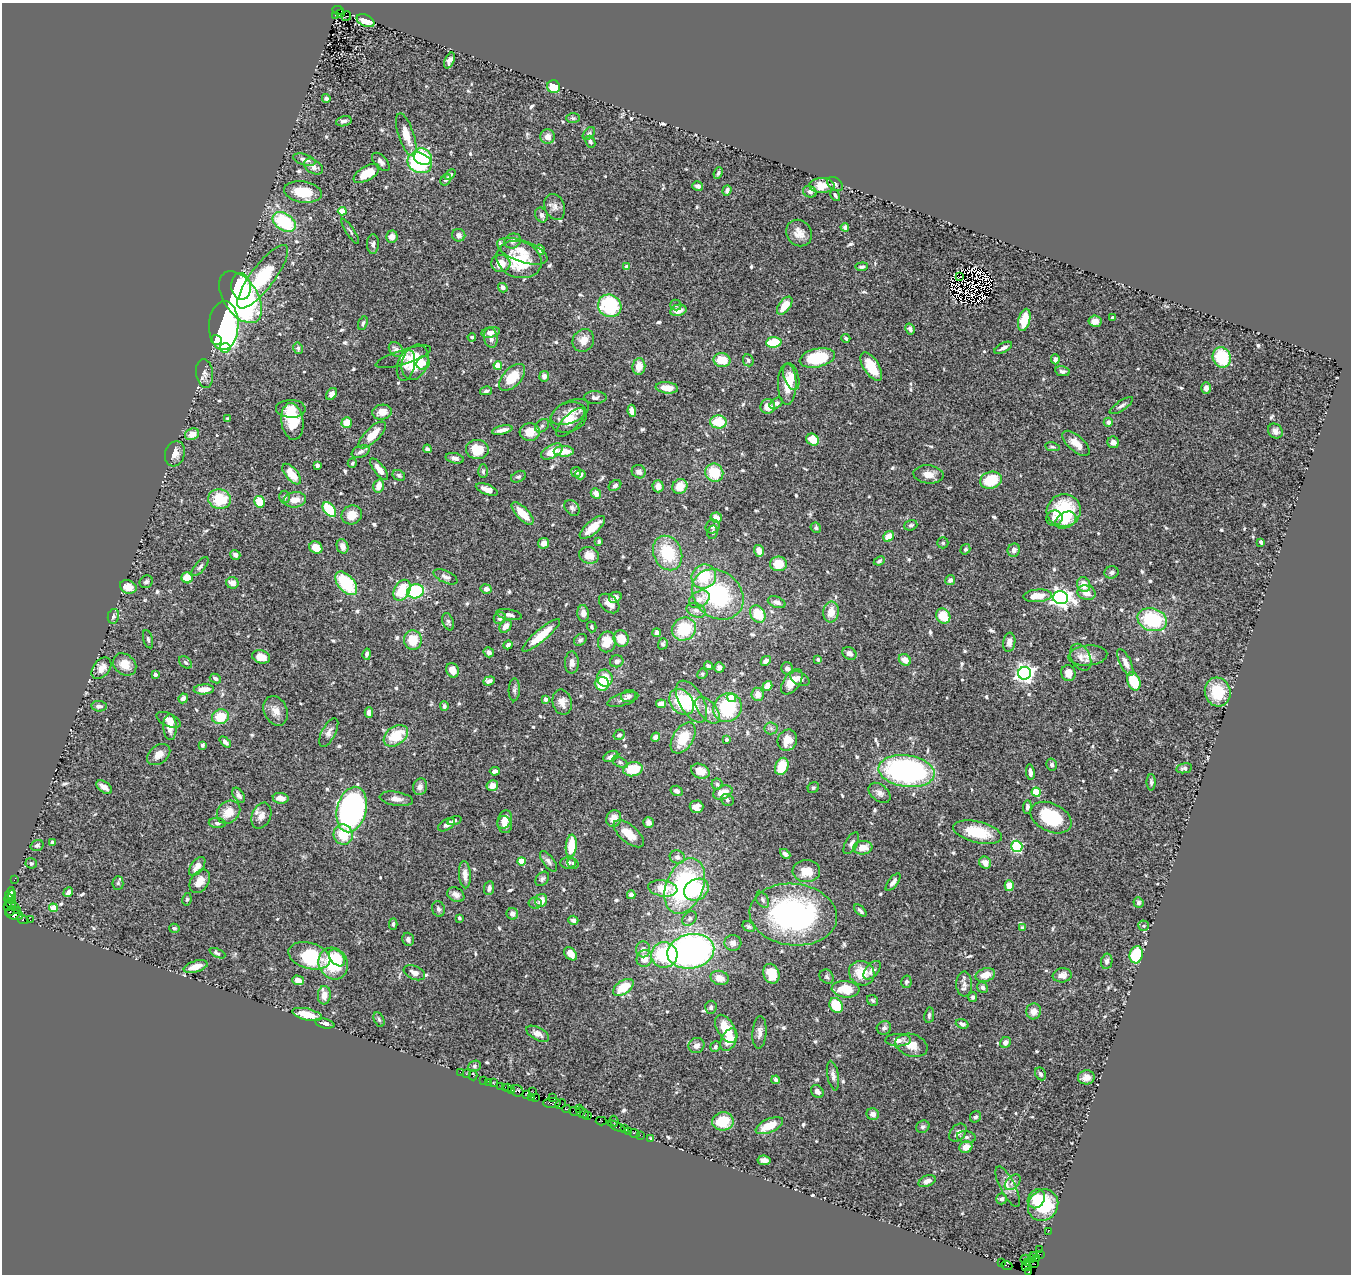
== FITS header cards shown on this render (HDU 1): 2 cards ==
NAXIS1  =                 1349
NAXIS2  =                 1272

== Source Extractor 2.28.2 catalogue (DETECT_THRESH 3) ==
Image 1349 x 1272 px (HDU 1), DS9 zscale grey, 1 PNG px = 1 image px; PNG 1353 x 1276 px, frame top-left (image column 1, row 1272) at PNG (2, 3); each listed source drawn as its Kron ellipse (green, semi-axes under 4 px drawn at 4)
Background 0.787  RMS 0.029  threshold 0.0858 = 3 sigma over >= 5 px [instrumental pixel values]
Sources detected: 686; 9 with non-positive FLUX_AUTO (blend fragments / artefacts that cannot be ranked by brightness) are neither listed nor drawn; of the other 677, the 500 brightest by FLUX_AUTO listed and drawn (177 fainter detections omitted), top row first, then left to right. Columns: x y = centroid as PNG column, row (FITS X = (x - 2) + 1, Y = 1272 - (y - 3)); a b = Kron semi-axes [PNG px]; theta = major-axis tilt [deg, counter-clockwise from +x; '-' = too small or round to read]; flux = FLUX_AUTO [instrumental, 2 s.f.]
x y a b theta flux
338 10 6 3 -5 400
340 14 3 3 - 420
336 15 3 3 - 82
346 16 5 5 - 47
366 21 9 5 -26 22
450 60 8 4 64 8.5
553 87 6 6 - 41
326 98 4 4 - 7
573 118 7 4 -1 3.5
344 121 8 5 15 7.6
589 133 7 5 48 3.5
406 135 22 7 -71 30
548 137 7 7 - 16
590 142 6 4 -67 4.8
423 157 9 8 - 98
304 160 11 5 -17 9.8
381 162 11 6 -47 7.8
420 163 12 9 -25 160
314 167 10 6 -32 8.9
366 173 14 7 30 40
718 173 6 4 67 3.9
450 175 6 3 43 3.4
446 180 6 4 55 5.8
835 184 9 6 -36 5.3
698 186 5 4 - 8.3
822 186 12 7 1 32
727 191 5 4 - 5.6
303 192 19 10 -9 50
810 192 7 5 -21 7.6
835 195 6 3 -60 3.6
555 207 13 10 -68 12
342 211 4 4 - 59
541 215 7 6 - 6.1
284 222 12 8 -32 120
845 227 4 4 - 5.2
350 231 15 3 -56 4
799 233 14 12 -51 22
459 235 7 6 - 8.5
392 237 6 6 - 14
513 241 8 7 - 6.3
373 244 10 6 89 5.6
540 250 5 4 - 9.4
522 251 26 10 -20 27
519 260 23 18 -19 90
501 263 9 8 - 22
627 267 4 3 - 13
862 267 6 4 5 4.6
263 277 39 11 53 140
960 277 4 2 - 4.6
241 286 13 9 -86 77
503 288 5 4 - 9.2
241 297 29 17 -56 310
676 305 5 5 - 3.6
610 306 12 11 - 150
785 306 10 5 53 34
678 310 8 5 13 17
1112 318 3 3 - 5.7
1024 320 11 6 75 50
1095 321 6 5 - 15
363 323 7 4 68 4.4
224 326 24 14 87 670
910 329 6 4 -61 5.9
491 332 9 5 10 11
472 337 4 3 - 3.4
491 338 10 6 -81 9.6
846 338 4 4 - 4.3
216 340 5 5 - 47
583 340 12 10 57 21
774 342 8 5 5 56
225 348 5 4 - 65
298 348 6 4 -78 4
1003 348 9 4 28 8.2
396 350 8 6 -46 12
403 357 29 7 18 16
1222 357 10 9 - 90
817 358 18 9 12 110
1055 359 5 4 - 7.9
722 360 8 7 - 38
748 360 6 5 - 4.6
415 362 18 12 70 62
423 363 7 6 - 10
406 365 16 8 76 14
498 365 4 4 - 49
639 366 8 6 83 23
871 367 16 7 -57 42
1062 371 7 5 -11 5.9
205 373 14 8 -82 10
544 376 5 5 - 10
791 376 14 7 -72 12
512 377 16 9 46 50
787 384 21 9 -90 38
667 388 11 5 -6 28
1206 388 5 4 - 11
486 391 6 3 13 4.2
331 394 6 4 56 10
595 397 11 6 -1 7.1
776 403 7 5 39 6.9
768 406 7 7 - 22
1121 406 14 4 34 6.8
291 409 15 9 -1 18
632 411 6 4 -83 13
382 412 10 7 10 21
570 412 20 11 25 23
569 417 19 14 22 33
228 419 4 3 - 3.4
292 421 18 11 -82 53
718 422 8 6 -5 54
1108 422 4 4 - 6.8
347 423 5 5 - 26
570 423 19 8 45 18
542 426 8 5 42 4.8
502 430 10 4 13 11
1275 431 8 6 -48 12
530 432 10 9 - 30
192 434 7 5 20 19
372 435 18 7 44 34
813 440 6 5 - 33
1113 442 6 5 - 10
1076 443 17 8 -41 20
1052 447 7 4 -11 3.5
427 449 4 3 - 4.8
477 449 11 9 -5 43
552 451 12 6 29 31
564 451 10 5 -2 33
361 452 9 6 23 7.4
175 454 13 9 73 16
455 458 9 5 -13 6.4
352 463 5 4 - 3.6
317 465 4 4 - 6.4
379 469 13 5 -52 16
483 471 7 4 -90 3.9
576 472 5 5 - 6
639 472 7 6 - 9.3
714 473 9 8 - 62
292 474 12 6 -50 34
928 474 15 9 -5 19
399 475 7 5 -29 3.8
580 475 5 4 - 7.8
518 477 8 5 26 4.2
991 480 11 8 17 61
615 485 7 5 33 4.7
379 486 6 5 - 18
658 486 6 5 - 14
680 486 8 7 - 27
487 489 11 5 -21 13
596 493 5 5 - 15
285 497 6 5 - 4
220 499 11 9 -11 67
295 500 11 7 7 18
260 502 6 5 - 43
572 508 9 6 -50 6.4
329 510 8 5 -51 85
1064 511 17 16 - 120
523 513 14 6 -46 33
352 515 10 9 - 24
716 518 5 5 - 20
1054 518 8 7 - 9.7
1066 520 11 7 28 30
911 525 7 5 18 4.4
592 527 16 6 41 31
713 527 7 6 - 5.4
816 528 5 5 - 3.6
713 532 7 5 81 3.6
889 536 6 5 - 26
599 542 4 3 - 3.9
1261 542 4 3 - 5.9
544 543 5 5 - 13
943 543 5 5 - 3.6
342 546 7 5 -72 12
316 548 7 6 - 27
965 549 5 4 - 3.7
1014 550 7 6 - 8.8
759 551 6 5 - 14
668 553 18 14 -66 89
235 555 5 4 - 6.6
589 555 10 8 -20 24
879 561 6 4 25 3.7
778 564 8 7 - 37
200 567 12 5 50 6
1111 572 7 6 - 6.6
445 577 13 6 -24 7.8
704 577 13 11 36 72
187 578 6 5 - 32
950 580 5 5 - 8.3
146 582 7 6 - 5.6
232 583 6 5 - 14
346 583 14 8 -49 110
1084 585 7 6 - 22
128 587 8 6 -22 23
486 589 5 4 - 9.2
402 590 11 7 61 64
415 591 8 7 - 110
1086 593 9 7 -16 16
718 594 28 23 -41 200
1038 596 14 6 4 31
615 597 6 5 - 9.5
1061 598 7 6 - 1000
699 599 11 7 32 15
777 602 9 5 -19 8.7
609 603 12 8 -42 15
696 610 10 7 -23 8.5
831 612 10 8 83 25
583 613 8 6 -85 10
758 614 9 7 -59 47
509 615 13 5 -10 9.3
113 616 7 5 78 4.4
943 616 8 7 - 40
500 618 6 6 - 8.2
1152 620 15 11 -17 130
448 622 9 5 -69 4.8
505 626 7 5 53 13
592 627 5 4 - 3.5
684 629 12 11 - 80
657 633 4 4 - 10
541 635 24 6 40 54
148 639 9 4 -73 4
621 639 8 7 - 30
413 640 10 9 - 41
580 640 7 5 40 4.8
607 642 10 9 - 36
1009 642 9 6 83 14
663 644 6 5 - 4.3
508 645 5 3 - 6.3
489 652 5 5 - 8.2
849 653 7 6 - 9.4
367 654 5 4 - 5.4
1088 655 19 10 5 19
261 657 9 6 -18 17
1081 657 14 9 -63 13
818 659 4 4 - 4.2
905 660 6 5 - 18
617 661 7 6 - 8.4
766 661 6 4 45 8.7
186 662 7 5 -40 4
1125 662 15 5 -64 12
572 663 11 7 89 11
125 664 12 10 -40 27
708 666 4 4 - 6.3
719 667 5 5 - 7.8
101 668 12 8 51 16
787 668 6 6 - 6.8
453 670 7 6 - 15
1024 673 6 6 - 850
1068 673 8 7 - 15
702 674 5 5 - 3.5
155 675 4 3 - 11
215 678 6 4 -26 6
605 678 8 8 - 40
800 679 10 6 -28 10
489 681 6 4 20 6.7
1134 681 10 6 -68 60
792 682 14 8 54 31
602 684 7 7 - 42
767 686 5 4 - 27
204 689 10 5 4 19
514 690 11 5 89 5.2
1218 692 14 13 - 62
758 694 6 6 - 15
628 696 8 6 11 7.2
183 698 5 4 - 9.1
731 698 5 4 - 45
545 699 4 3 - 12
623 699 16 6 18 9.6
562 702 13 9 -77 16
682 702 14 11 -47 87
691 702 23 12 -59 49
661 704 5 4 - 17
99 706 7 5 -7 6.3
444 706 4 4 - 5.2
727 708 15 13 45 120
708 710 16 8 -50 17
276 711 15 11 -65 18
369 712 5 4 - 8.8
220 717 8 7 - 47
169 720 13 6 -25 14
170 727 13 6 -87 18
771 728 6 6 - 5
329 732 16 7 62 10
619 735 6 5 - 5
396 736 13 9 36 65
656 737 5 4 - 12
683 738 17 10 58 51
726 739 4 4 - 5.2
787 740 11 9 65 28
225 742 6 4 -44 7.3
202 745 4 3 - 5.6
159 755 13 9 38 16
611 757 8 5 24 8.8
620 762 8 4 -25 4.1
1052 765 6 5 - 4.7
782 766 9 6 67 45
1184 768 8 5 11 5.2
633 769 10 7 11 48
495 771 5 4 - 5.8
700 771 9 7 -26 25
907 771 28 16 -8 490
1030 772 7 4 -82 9.1
1151 782 8 4 90 4.4
717 784 5 5 - 3.6
492 786 6 5 - 17
104 787 9 5 -34 16
420 787 8 7 - 9.3
813 788 6 5 - 3.7
677 791 6 5 - 7.3
723 792 10 6 21 28
1036 792 4 4 - 84
880 793 12 8 -40 9.5
239 795 8 5 -57 6.4
281 798 8 5 -9 16
396 799 17 7 -9 13
727 800 6 5 - 4
696 807 7 6 - 15
1027 807 7 4 87 5.5
352 810 23 14 76 630
228 812 13 10 44 30
261 816 13 9 67 17
614 818 8 7 - 17
1051 818 22 14 -25 110
505 819 9 6 69 14
454 820 7 4 17 5.2
648 822 5 5 - 13
217 823 8 5 -6 4.8
446 825 9 5 31 8.4
505 825 9 7 -72 15
978 832 25 10 -14 67
629 834 18 8 -40 33
343 835 10 9 - 52
52 842 4 3 - 7.3
851 843 12 6 61 7.1
37 845 7 5 18 4.7
571 846 11 5 85 45
1017 846 6 5 - 160
863 848 9 7 5 22
785 854 6 4 -44 5.2
677 857 7 6 - 9
521 861 4 4 - 51
548 861 12 5 -53 6.5
31 863 5 5 - 4.1
568 863 7 6 - 6.3
985 863 6 5 - 15
573 864 6 5 - 4.4
197 866 11 6 53 16
806 871 14 11 -1 33
465 875 14 6 -86 14
542 879 8 6 47 4.7
14 880 2 2 - 12
200 881 13 9 56 23
893 882 10 4 52 8.1
118 883 7 5 88 4
685 886 29 18 68 280
1009 886 5 4 - 25
489 888 7 5 81 8
663 888 14 8 -9 47
696 890 13 10 30 69
68 892 5 4 - 7.1
10 894 7 3 65 79
456 895 9 6 -31 9.6
631 895 4 4 - 13
12 896 6 3 -89 110
9 898 4 3 - 150
187 899 6 4 81 3.7
541 900 7 6 - 23
763 900 9 5 -60 5.7
1138 902 5 5 - 4.7
11 903 5 5 - 180
535 903 6 5 - 4.2
7 906 3 3 - 36
14 907 3 3 - 260
53 908 4 4 - 41
438 909 8 6 -70 5
18 910 4 3 - 37
10 911 5 2 - 46
860 911 7 3 -45 5.2
512 914 6 5 - 9.9
14 915 9 5 -12 150
793 915 44 31 -6 430
459 918 4 3 - 3.6
689 919 8 6 45 6
23 920 6 4 -22 13
30 920 3 2 - 4.5
573 920 5 4 - 7.4
393 924 6 4 88 3.8
1143 926 5 5 - 4.5
749 927 6 4 -30 3.6
174 928 5 4 - 4.7
1022 928 4 3 - 5
408 939 7 5 -73 5.7
733 943 8 8 - 10
643 949 8 7 - 11
691 951 23 17 11 740
217 953 8 4 -25 4.4
571 954 7 5 -46 19
664 955 13 13 - 140
1136 955 8 6 75 96
309 956 21 13 -17 120
337 958 10 6 -47 53
644 958 8 7 - 23
1107 961 8 5 81 6.7
333 964 16 14 -60 84
196 967 12 5 16 22
872 970 11 6 49 10
414 973 11 6 -23 9.6
862 973 13 12 - 46
771 974 10 8 -68 38
985 975 10 6 15 25
1062 975 9 7 6 12
827 977 8 6 -46 4.3
720 978 9 7 -15 17
298 980 6 4 -19 14
906 982 6 5 - 4.6
964 984 12 8 -88 11
623 987 11 6 34 50
983 987 6 5 - 8.4
846 989 14 8 -5 51
324 995 9 6 87 17
973 997 5 4 - 4.9
873 1000 6 5 - 4.1
836 1005 8 6 -57 62
711 1007 6 5 - 5
1034 1011 8 7 - 13
307 1014 15 6 -13 34
929 1015 8 5 82 4.7
379 1019 7 4 -63 3.4
325 1024 10 4 -12 7.6
962 1024 6 4 -20 6
884 1028 7 6 - 7.1
726 1029 15 8 -60 47
759 1032 16 7 85 11
538 1034 12 6 -28 9.7
729 1040 12 7 63 32
898 1040 13 6 1 15
1005 1042 6 5 - 9.9
696 1045 8 7 - 9.3
911 1045 16 11 -18 24
715 1047 5 4 - 3.8
474 1066 6 5 - 3.6
460 1072 2 2 - 15
466 1074 2 2 - 6
1040 1074 7 5 -62 5.4
473 1075 5 2 - 9.8
833 1076 15 5 -79 9.2
1086 1077 8 7 - 12
484 1080 2 2 - 12
776 1080 4 4 - 5.8
488 1082 3 2 - 19
493 1083 4 3 - 42
501 1086 2 2 - 9.5
505 1087 2 2 - 9.8
508 1087 3 2 - 54
512 1090 3 3 - 42
517 1091 6 5 - 110
817 1091 7 5 -42 9.2
533 1092 2 2 - 9.8
527 1094 3 2 - 40
532 1097 3 2 - 54
535 1098 3 2 - 25
552 1098 3 2 - 13
552 1103 9 4 3 200
561 1104 6 4 27 40
579 1108 3 2 - 17
567 1109 4 2 - 110
575 1111 6 3 -21 86
582 1113 7 4 -34 100
873 1114 6 5 - 9.4
588 1115 3 2 - 24
975 1117 6 5 - 4.8
601 1121 5 2 - 25
614 1121 5 4 - 17
723 1121 11 9 8 61
616 1126 9 3 -26 110
769 1126 15 6 24 41
923 1127 7 6 - 4.6
624 1128 3 3 - 57
628 1131 3 2 - 30
634 1133 5 3 - 58
958 1133 10 7 49 11
640 1135 2 2 - 16
966 1137 9 6 -9 5.6
650 1139 3 3 - 35
966 1147 6 5 - 18
764 1160 6 4 -9 10
927 1181 9 5 22 11
1013 1182 9 6 44 7.4
1008 1187 22 7 -63 15
1002 1199 5 5 - 5.4
1036 1199 10 8 57 35
1043 1205 16 14 54 95
1048 1231 2 2 - 13
1040 1250 3 2 - 14
1040 1254 3 2 - 22
1034 1255 3 2 - 35
1031 1258 4 3 - 42
1025 1259 4 3 - 380
1036 1259 4 3 - 47
1028 1262 3 3 - 170
1002 1263 2 2 - 8.9
1035 1264 2 2 - 9.5
1007 1266 5 3 - 43
1026 1266 5 4 - 82
1029 1271 4 3 - 100
At the frame edge (FLAGS 8, measured only in part): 1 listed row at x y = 1029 1271
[177 fainter detections neither listed nor drawn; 9 non-positive-flux detections neither listed nor drawn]